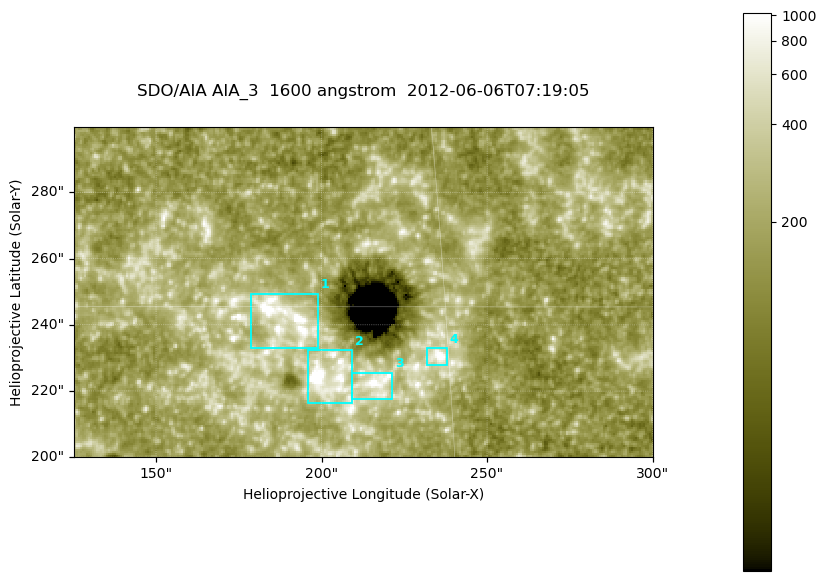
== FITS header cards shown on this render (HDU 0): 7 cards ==
TELESCOP= 'SDO/AIA '
INSTRUME= 'AIA_3   '
WAVELNTH=                 1600
WAVEUNIT= 'angstrom'
DATE-OBS= '2012-06-06T07:19:05.12'
CTYPE1  = 'HPLN-TAN'
CTYPE2  = 'HPLT-TAN'

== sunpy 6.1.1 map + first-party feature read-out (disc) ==
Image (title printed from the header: SDO/AIA AIA_3  1600 angstrom  2012-06-06T07:19:05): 287 x 164 px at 0.609 arcsec/px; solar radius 946 arcsec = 1552 px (partial field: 0.6% of the solar disc is inside the frame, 100% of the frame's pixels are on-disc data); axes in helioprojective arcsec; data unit not stated in the header (colour bar unlabelled)
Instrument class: DISC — disc imager (sunpy class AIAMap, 1600 A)
Bright regions (active regions / flare kernels): reference = the on-disc median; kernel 3 px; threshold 5 sigma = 331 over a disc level ~183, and >= 1.15x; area >= 47 px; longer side >= 3 px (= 1.8 arcsec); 4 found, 4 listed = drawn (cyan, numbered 1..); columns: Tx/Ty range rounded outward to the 2 arcsec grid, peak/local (2 s.f.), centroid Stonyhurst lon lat
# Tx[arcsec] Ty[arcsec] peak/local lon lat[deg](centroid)
1 178..200 232..250 12 +12 +15
2 196..210 216..232 13 +13 +14
3 208..222 216..226 10 +14 +14
4 232..238 228..234 9.8 +15 +14